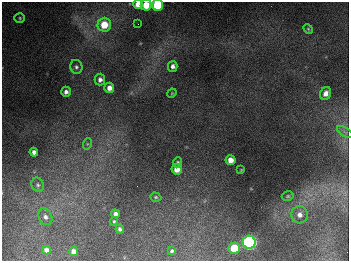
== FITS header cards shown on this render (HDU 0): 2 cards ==
NAXIS1  =                  347
NAXIS2  =                  259

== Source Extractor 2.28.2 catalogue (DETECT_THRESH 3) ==
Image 347 x 259 px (HDU 0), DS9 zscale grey, 1 PNG px = 1 image px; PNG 351 x 263 px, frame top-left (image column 1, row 259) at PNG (2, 2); each listed source drawn as its Kron ellipse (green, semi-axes under 4 px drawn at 4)
Background 679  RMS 50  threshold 151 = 3 sigma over >= 5 px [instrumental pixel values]
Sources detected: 34; all 34 listed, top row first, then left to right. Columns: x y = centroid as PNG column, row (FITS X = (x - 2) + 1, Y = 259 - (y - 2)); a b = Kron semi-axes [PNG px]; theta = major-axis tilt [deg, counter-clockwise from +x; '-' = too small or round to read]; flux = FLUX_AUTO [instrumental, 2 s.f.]
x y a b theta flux
138 4 5 4 - 4.0e+04
146 5 5 5 - 6.3e+04
157 5 5 5 - 2.5e+05
20 18 5 4 - 4.5e+03
138 24 2 2 - 2.4e+03
104 25 7 6 - 8.0e+04
308 29 5 4 - 4.1e+03
173 66 5 4 - 1.2e+04
76 67 7 6 - 9.4e+03
100 80 6 5 - 1.4e+04
109 88 5 5 - 2.2e+04
66 92 5 5 - 1.3e+04
172 93 5 3 - 3.1e+03
326 93 6 5 - 2.1e+04
345 132 9 3 -32 7.3e+03
87 144 6 4 72 3.8e+03
34 152 4 4 - 1.4e+04
231 160 5 5 - 3.5e+04
178 162 5 4 - 5.2e+03
177 169 5 5 - 3.9e+04
241 170 3 3 - 2.9e+03
38 185 7 6 - 8.0e+03
288 196 6 4 15 4.8e+03
156 197 6 4 -21 5.1e+03
116 214 4 4 - 1.2e+04
300 215 9 8 - 2.1e+04
45 217 9 6 -66 1.4e+04
114 221 4 3 - 4.0e+03
120 229 4 3 - 9.1e+03
249 242 6 6 - 1.0e+06
234 248 5 5 - 1.2e+05
46 250 4 4 - 1.8e+04
73 251 5 4 - 2.0e+04
172 251 4 3 - 5.5e+03
At the frame edge (FLAGS 8, measured only in part): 3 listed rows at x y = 138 4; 146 5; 157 5